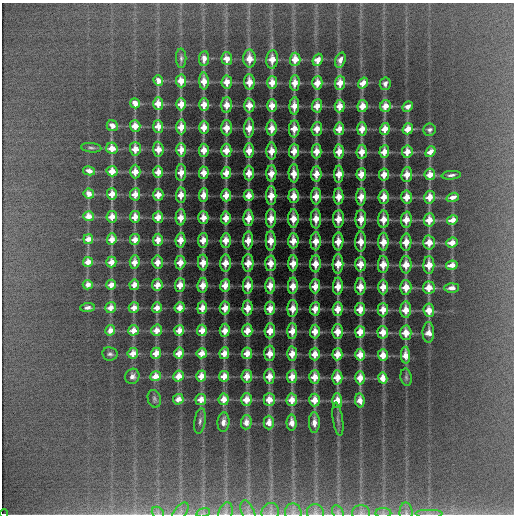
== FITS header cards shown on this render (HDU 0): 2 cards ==
NAXIS1  =                  512 / Axis length
NAXIS2  =                  512 / Axis length

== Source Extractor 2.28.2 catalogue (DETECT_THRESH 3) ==
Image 512 x 512 px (HDU 0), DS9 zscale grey, 1 PNG px = 1 image px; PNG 516 x 516 px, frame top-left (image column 1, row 512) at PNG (2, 3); each listed source drawn as its Kron ellipse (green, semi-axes under 4 px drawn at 4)
Background -10.1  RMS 13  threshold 38.5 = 3 sigma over >= 5 px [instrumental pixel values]
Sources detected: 254; all 254 listed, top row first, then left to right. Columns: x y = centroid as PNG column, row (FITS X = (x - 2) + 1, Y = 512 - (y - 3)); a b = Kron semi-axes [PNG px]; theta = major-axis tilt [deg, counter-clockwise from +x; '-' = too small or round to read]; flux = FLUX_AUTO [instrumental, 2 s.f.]
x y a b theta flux
181 58 10 5 -90 2500
204 58 7 5 85 8000
227 59 6 5 - 12000
250 59 9 6 -88 14000
272 59 9 6 85 14000
295 59 7 5 89 14000
318 60 6 4 67 12000
340 60 8 5 73 6600
158 81 5 4 - 6500
181 81 6 5 - 13000
204 81 8 5 -88 14000
227 82 6 5 - 14000
249 82 8 5 -89 15000
272 82 6 5 - 14000
295 83 8 5 86 15000
317 83 7 5 88 15000
340 83 7 5 88 14000
363 83 6 4 56 13000
385 84 6 5 - 3500
135 103 5 4 - 8500
158 103 6 5 - 13000
181 104 6 4 88 13000
204 105 6 5 - 13000
227 105 8 5 88 13000
249 105 7 5 88 14000
272 105 6 5 - 14000
294 106 9 5 88 15000
317 106 6 5 - 14000
340 106 6 5 - 14000
362 106 6 5 - 14000
385 106 6 5 - 13000
408 107 6 4 48 4600
112 126 6 5 - 6300
135 126 5 5 - 13000
158 126 6 5 - 13000
181 127 7 5 -90 14000
204 127 7 4 89 14000
227 128 7 5 -89 15000
249 128 10 5 88 16000
272 128 7 5 89 15000
294 129 8 5 85 15000
317 129 7 5 84 14000
339 129 6 5 - 14000
362 129 6 5 - 13000
385 129 6 4 75 13000
408 129 6 5 - 13000
429 130 6 6 - 2600
91 148 10 4 -5 2100
112 148 6 5 - 13000
135 149 7 5 -87 13000
158 149 7 5 -86 14000
181 150 7 5 88 13000
204 150 6 5 - 14000
226 150 6 5 - 15000
249 151 7 5 89 15000
271 151 8 5 89 16000
294 151 7 5 88 16000
316 151 7 5 89 16000
339 151 7 5 87 15000
362 152 7 5 84 15000
384 152 6 5 - 14000
407 152 6 5 - 14000
430 152 6 4 50 11000
89 171 6 4 -11 6800
112 171 5 5 - 12000
135 171 7 5 -89 13000
158 172 6 5 - 13000
181 173 8 5 87 14000
204 173 6 5 - 14000
226 173 6 5 - 14000
249 173 7 5 89 15000
271 173 8 5 88 16000
294 173 9 5 -89 16000
316 174 7 5 87 15000
339 174 8 4 89 16000
361 174 6 5 - 15000
430 174 6 5 - 14000
384 175 6 5 - 15000
407 175 7 5 85 15000
451 175 10 4 5 3100
89 194 5 5 - 10000
112 194 6 5 - 12000
135 194 6 5 - 13000
158 195 6 5 - 14000
181 195 7 5 88 14000
203 195 7 4 87 14000
226 195 6 5 - 14000
249 196 5 5 - 15000
271 196 9 5 90 18000
294 196 7 5 89 17000
316 196 8 5 89 17000
339 196 8 5 89 17000
361 197 9 4 88 16000
384 197 7 5 86 16000
407 197 6 5 - 16000
429 197 6 5 - 15000
453 197 6 4 20 7000
88 216 5 5 - 11000
112 217 6 5 - 12000
135 217 6 5 - 13000
158 217 5 5 - 14000
181 217 8 5 89 15000
203 217 6 5 - 14000
226 218 6 5 - 15000
248 218 8 5 89 17000
271 218 9 5 89 18000
293 218 9 5 -90 17000
316 219 9 5 89 18000
338 219 9 5 88 18000
361 219 9 5 89 18000
384 219 9 5 89 18000
406 220 8 5 86 17000
429 220 7 5 86 16000
452 220 6 4 29 9900
88 239 5 5 - 10000
112 239 6 4 85 11000
135 239 6 5 - 11000
158 240 6 5 - 13000
180 240 7 5 85 14000
203 240 7 5 88 15000
226 240 7 5 87 16000
248 240 9 5 88 17000
271 241 10 5 -90 18000
293 241 7 5 89 17000
316 241 9 5 88 18000
338 241 9 5 88 18000
361 242 10 5 90 18000
383 242 9 5 89 18000
406 242 9 5 88 18000
429 242 7 5 88 17000
452 243 5 5 - 11000
88 262 5 5 - 10000
111 262 5 5 - 11000
135 262 7 5 85 11000
158 262 6 5 - 13000
180 262 7 5 86 14000
203 262 8 5 90 16000
225 263 8 5 87 17000
248 263 9 5 89 18000
271 263 8 5 88 17000
293 263 8 5 88 16000
315 264 8 5 89 17000
338 264 10 5 88 18000
360 264 7 5 88 18000
383 264 8 5 89 18000
406 265 9 5 90 18000
429 265 9 5 89 18000
452 265 6 4 10 9600
88 285 5 5 - 7500
111 285 5 4 - 9600
134 285 5 5 - 10000
157 285 6 5 - 12000
180 285 7 5 87 14000
203 285 7 5 86 15000
225 285 6 5 - 16000
248 285 8 5 88 18000
270 286 8 5 89 16000
293 286 8 5 87 17000
315 286 7 5 89 17000
338 286 8 5 88 17000
360 286 8 5 89 17000
383 287 7 5 -90 16000
406 287 7 5 -89 17000
429 288 6 6 - 17000
452 288 7 4 2 6200
110 307 6 5 - 9800
87 308 7 4 5 3600
134 308 6 5 - 9800
157 308 5 5 - 11000
180 308 5 5 - 13000
202 308 6 5 - 14000
225 308 6 5 - 14000
247 308 7 5 88 16000
270 308 7 5 84 16000
293 308 8 5 87 17000
315 309 7 5 84 16000
338 309 7 5 87 17000
360 309 6 5 - 16000
383 310 6 5 - 15000
406 310 8 5 -89 17000
429 310 7 5 -83 17000
110 330 5 5 - 8900
133 330 5 5 - 11000
156 330 6 5 - 11000
179 330 5 5 - 13000
202 330 6 5 - 13000
225 330 6 5 - 14000
247 330 7 5 86 15000
270 331 7 5 86 16000
292 331 8 5 88 16000
315 331 7 5 88 15000
338 331 7 5 -89 16000
360 332 6 5 - 15000
383 332 6 5 - 16000
428 332 10 6 89 10000
406 333 7 5 -86 16000
133 353 5 5 - 11000
156 353 5 5 - 11000
179 353 5 5 - 12000
202 353 5 5 - 13000
224 353 6 5 - 13000
247 353 6 5 - 14000
270 353 8 5 88 16000
110 354 8 6 -7 2600
292 354 7 5 88 15000
315 354 6 5 - 15000
337 354 6 5 - 15000
360 355 6 5 - 15000
383 355 6 5 - 15000
406 355 8 4 -87 13000
132 376 8 7 - 4300
155 376 5 5 - 12000
178 376 5 5 - 12000
201 376 5 5 - 12000
224 376 5 5 - 12000
247 376 6 5 - 14000
269 376 7 5 88 15000
292 377 6 5 - 15000
315 377 6 5 - 15000
337 377 7 5 -88 15000
406 377 9 5 -80 1900
360 378 6 5 - 14000
383 378 5 4 - 12000
154 399 9 6 -73 2400
178 399 5 5 - 8300
201 399 5 5 - 12000
224 399 6 5 - 13000
246 399 6 5 - 14000
269 400 6 5 - 14000
292 400 6 5 - 15000
314 400 6 5 - 15000
337 400 7 5 -88 15000
360 400 7 4 -81 8800
338 419 17 5 -82 3400
200 421 13 5 81 3400
223 422 9 6 86 7400
246 422 7 5 88 9500
314 422 10 5 -89 7500
269 423 7 5 90 10000
292 423 8 5 -89 9200
248 512 12 6 -67 3500
270 512 10 8 65 4100
338 512 7 5 -60 2200
406 512 10 6 -88 3300
158 513 7 5 -45 1900
180 513 11 6 54 3000
203 513 7 4 17 1900
225 513 10 6 72 3400
293 513 9 8 - 3900
315 513 9 8 - 3400
361 513 9 7 0 3100
383 513 8 5 -1 2300
429 513 14 3 0 3000
4 514 4 2 - 26000
At the frame edge (FLAGS 8, measured only in part): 11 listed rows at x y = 248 512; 270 512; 406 512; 158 513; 180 513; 225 513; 293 513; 315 513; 361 513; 383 513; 4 514